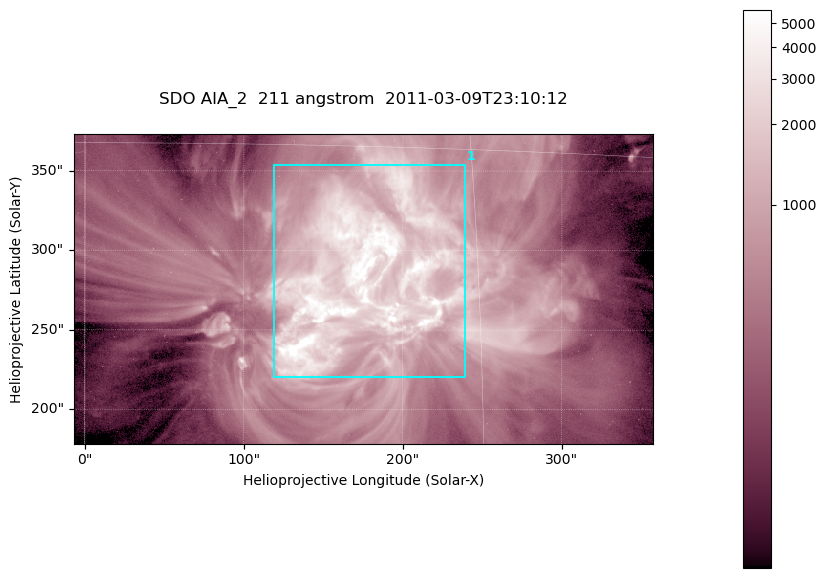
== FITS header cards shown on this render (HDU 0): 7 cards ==
TELESCOP= 'SDO     '           /
INSTRUME= 'AIA_2   '           /
WAVELNTH=                  211 /
WAVEUNIT= 'angstrom'           /
DATE-OBS= '2011-03-09T23:10:12.62' /
CTYPE1  = 'HPLN-TAN'           /
CTYPE2  = 'HPLT-TAN'           /

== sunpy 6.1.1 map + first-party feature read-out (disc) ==
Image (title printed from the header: SDO AIA_2  211 angstrom  2011-03-09T23:10:12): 606 x 324 px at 0.601 arcsec/px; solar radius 967 arcsec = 1609 px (partial field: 2.4% of the solar disc is inside the frame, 100% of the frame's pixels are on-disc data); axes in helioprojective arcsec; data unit not stated in the header (colour bar unlabelled)
Pointing: header CRPIX1/2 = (2040.79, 2040.71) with CRVAL1/2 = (0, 0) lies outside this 606 x 324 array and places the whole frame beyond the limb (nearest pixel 1.39 R_sun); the SolarSoft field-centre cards XCEN/YCEN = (175.1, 275.8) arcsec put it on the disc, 1859 arcsec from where CRPIX/CRVAL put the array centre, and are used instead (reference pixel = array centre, CRVAL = XCEN/YCEN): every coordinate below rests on XCEN/YCEN
Orientation: roll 0.0564 deg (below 1 deg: not rotated)
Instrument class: DISC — disc imager (sunpy class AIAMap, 211 A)
Bright regions (active regions / flare kernels): reference = the on-disc median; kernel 5 px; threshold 5 sigma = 1826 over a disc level ~467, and >= 1.15x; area >= 196 px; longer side >= 4 px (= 2.4 arcsec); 1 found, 1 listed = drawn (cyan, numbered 1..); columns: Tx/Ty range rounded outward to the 2 arcsec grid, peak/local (2 s.f.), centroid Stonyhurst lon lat
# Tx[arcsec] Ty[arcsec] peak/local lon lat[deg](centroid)
1 118..240 220..354 21 +10 +10